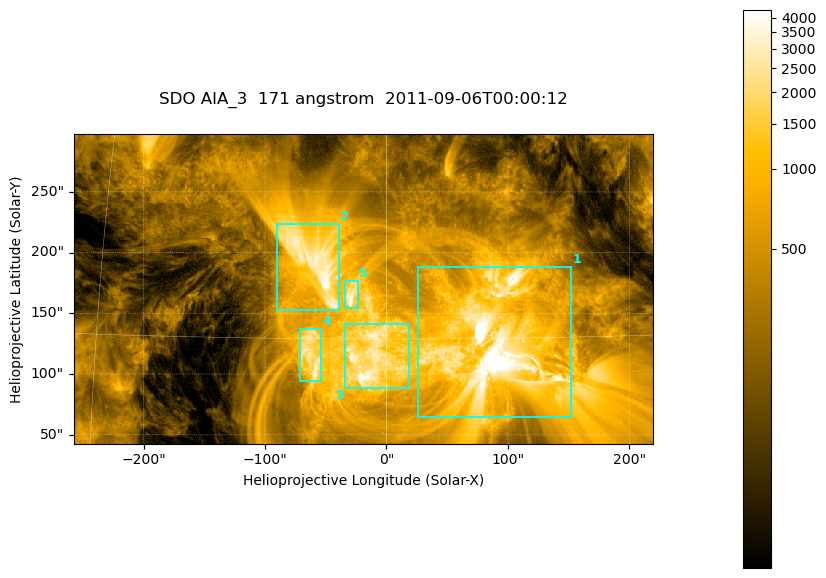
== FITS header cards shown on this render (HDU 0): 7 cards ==
TELESCOP= 'SDO     '           /
INSTRUME= 'AIA_3   '           /
WAVELNTH=                  171 /
WAVEUNIT= 'angstrom'           /
DATE-OBS= '2011-09-06T00:00:12.34' /
CTYPE1  = 'HPLN-TAN'           /
CTYPE2  = 'HPLT-TAN'           /

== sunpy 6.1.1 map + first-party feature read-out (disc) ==
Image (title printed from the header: SDO AIA_3  171 angstrom  2011-09-06T00:00:12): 795 x 425 px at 0.599 arcsec/px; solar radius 952 arcsec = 1588 px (partial field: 4.3% of the solar disc is inside the frame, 100% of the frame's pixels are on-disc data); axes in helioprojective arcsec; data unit not stated in the header (colour bar unlabelled)
Pointing: header CRPIX1/2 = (2050.96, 2049.84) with CRVAL1/2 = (0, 0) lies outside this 795 x 425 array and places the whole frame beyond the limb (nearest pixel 1.29 R_sun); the SolarSoft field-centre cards XCEN/YCEN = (-19.19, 170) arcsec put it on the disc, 1600 arcsec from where CRPIX/CRVAL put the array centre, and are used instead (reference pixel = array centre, CRVAL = XCEN/YCEN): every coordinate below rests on XCEN/YCEN
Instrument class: DISC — disc imager (sunpy class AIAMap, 171 A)
Bright regions (active regions / flare kernels): reference = the on-disc median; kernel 7 px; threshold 5 sigma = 1485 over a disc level ~326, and >= 1.15x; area >= 337 px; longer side >= 5 px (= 3 arcsec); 5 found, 5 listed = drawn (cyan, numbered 1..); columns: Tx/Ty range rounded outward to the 2 arcsec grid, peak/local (2 s.f.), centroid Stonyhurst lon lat
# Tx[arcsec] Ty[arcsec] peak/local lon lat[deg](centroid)
1 26..152 64..190 21 +5 +15
2 -90..-38 152..224 14 -4 +19
3 -36..20 88..142 14 -1 +14
4 -72..-52 94..138 10 -4 +14
5 -36..-22 154..178 12 -2 +17